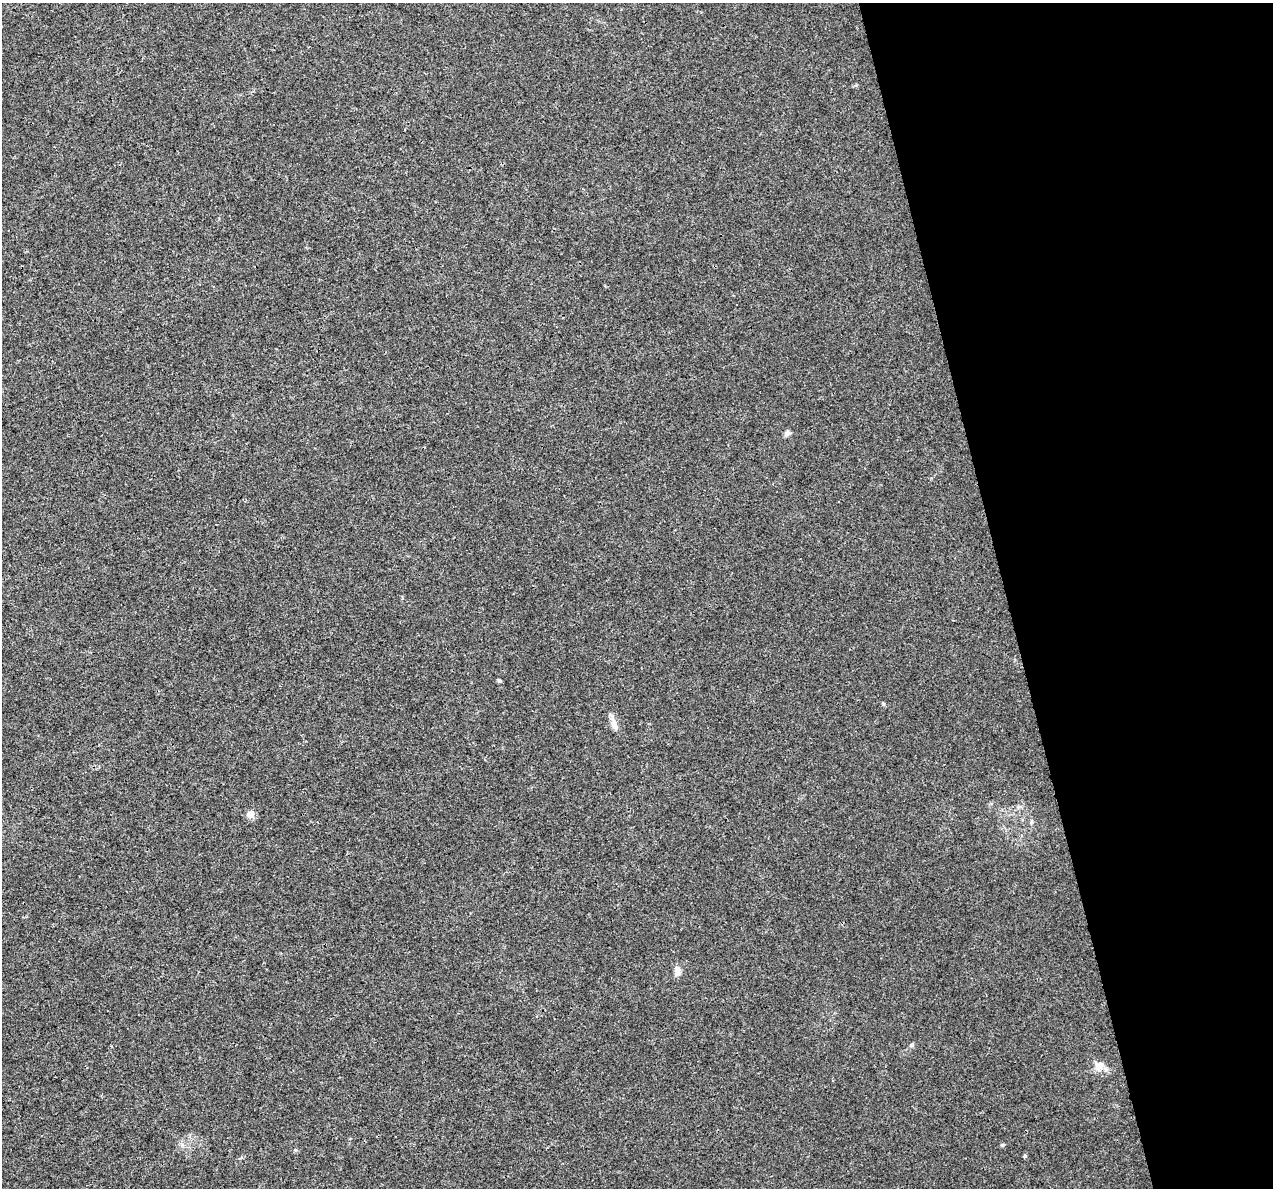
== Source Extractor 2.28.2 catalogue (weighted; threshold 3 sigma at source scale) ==
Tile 12 of 4 x 4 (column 4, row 3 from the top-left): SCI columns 3815-5085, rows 1276-2461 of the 5085 x 4877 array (HDU 1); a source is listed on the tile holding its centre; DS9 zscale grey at full resolution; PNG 1275 x 1190 px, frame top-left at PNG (2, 3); no overlay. Shown black and unused: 21% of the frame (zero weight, under 3 of 4 exposures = <1% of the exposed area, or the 3 px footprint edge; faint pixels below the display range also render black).
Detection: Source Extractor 2.28.2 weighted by HDU 2 'WHT'; one run over the whole footprint, this tile lists its part. Background 0.00463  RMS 0.0025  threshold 0.0112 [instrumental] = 3 sigma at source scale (4.5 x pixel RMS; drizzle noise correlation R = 1.50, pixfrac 1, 0.0396/0.0396 arcsec/px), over >= 5 px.
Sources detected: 8; all 8 listed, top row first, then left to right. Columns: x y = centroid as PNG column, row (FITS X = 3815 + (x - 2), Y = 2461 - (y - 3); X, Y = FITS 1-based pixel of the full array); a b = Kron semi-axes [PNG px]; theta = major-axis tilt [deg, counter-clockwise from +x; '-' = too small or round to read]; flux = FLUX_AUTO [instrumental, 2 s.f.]
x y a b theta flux
787 433 9 6 81 0.7
499 680 5 4 - 0.3
614 725 19 8 -62 1.7
250 814 9 8 - 1.6
1032 822 6 4 88 0.37
677 971 10 7 -89 1.8
1099 1066 13 12 - 2.3
1025 1156 5 4 - 0.3